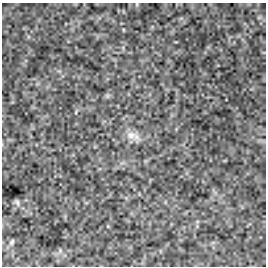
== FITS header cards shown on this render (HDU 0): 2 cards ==
NAXIS1  =                  264
NAXIS2  =                  264

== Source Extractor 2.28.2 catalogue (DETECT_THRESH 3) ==
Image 264 x 264 px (HDU 0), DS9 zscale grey, 1 PNG px = 1 image px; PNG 268 x 268 px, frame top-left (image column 1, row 264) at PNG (2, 3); no overlay
Background -7.11e-34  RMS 1.5e-32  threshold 4.48e-32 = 3 sigma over >= 5 px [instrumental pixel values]
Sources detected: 4; all 4 listed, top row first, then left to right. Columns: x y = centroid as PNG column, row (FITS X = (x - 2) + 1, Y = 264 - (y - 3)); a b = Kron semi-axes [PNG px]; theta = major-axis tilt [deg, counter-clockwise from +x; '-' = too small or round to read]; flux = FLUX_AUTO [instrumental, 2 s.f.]
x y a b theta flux
76 112 5 3 - 9.6e-31
131 135 16 11 -3 9.9e-30
17 203 9 5 -72 2.1e-30
12 242 8 5 61 2.0e-30